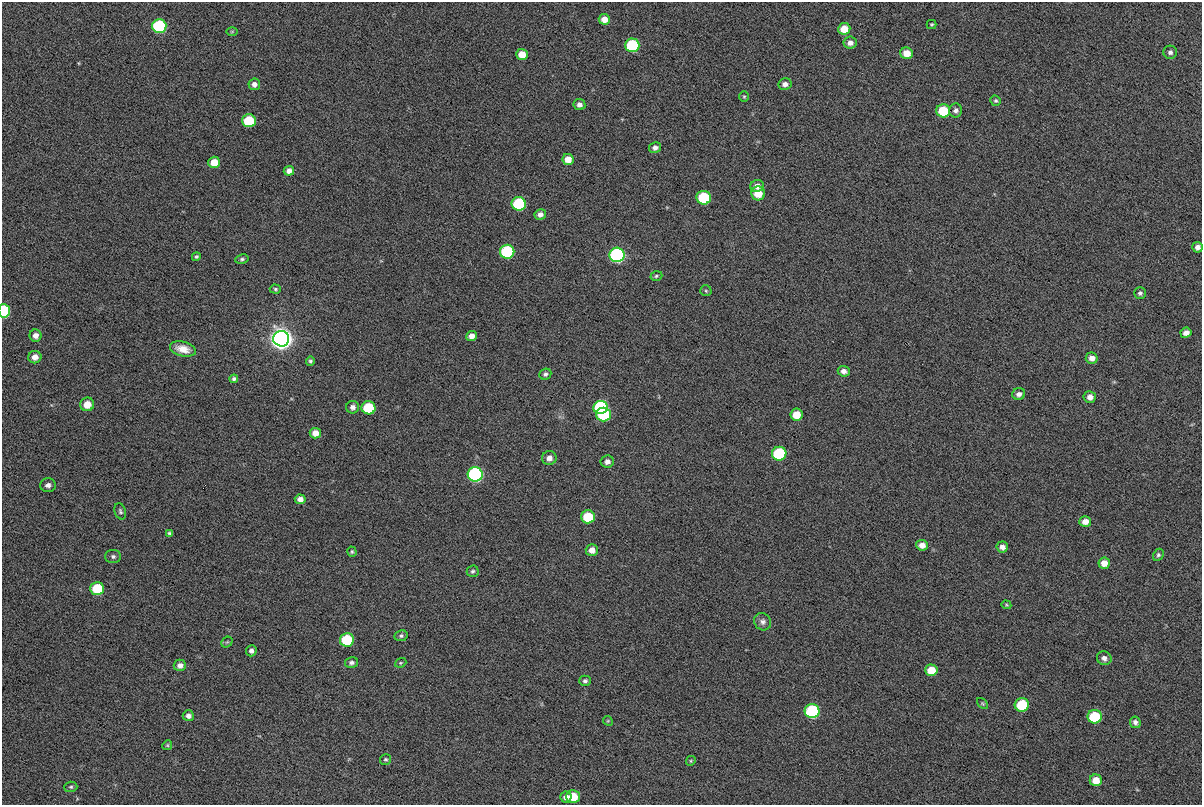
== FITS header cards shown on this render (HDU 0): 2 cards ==
NAXIS1  =                 1200
NAXIS2  =                  803

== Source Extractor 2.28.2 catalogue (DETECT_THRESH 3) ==
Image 1200 x 803 px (HDU 0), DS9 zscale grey, 1 PNG px = 1 image px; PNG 1204 x 807 px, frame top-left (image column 1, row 803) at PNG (2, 2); each listed source drawn as its Kron ellipse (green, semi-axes under 4 px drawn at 4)
Background 198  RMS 4.4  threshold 13.3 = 3 sigma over >= 5 px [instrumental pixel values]
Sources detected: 102; all 102 listed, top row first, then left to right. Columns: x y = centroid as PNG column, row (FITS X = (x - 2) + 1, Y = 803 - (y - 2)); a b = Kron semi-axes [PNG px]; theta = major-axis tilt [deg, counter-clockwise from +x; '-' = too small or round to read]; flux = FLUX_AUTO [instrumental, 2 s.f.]
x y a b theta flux
604 19 5 5 - 2500
932 24 5 4 - 400
159 26 7 7 - 40000
844 29 6 6 - 4500
232 32 6 4 1 310
850 43 6 6 - 1600
632 45 7 7 - 30000
1170 52 7 6 - 990
907 53 6 5 - 3800
522 54 6 5 - 3800
254 84 6 5 - 1400
785 84 6 6 - 1400
744 96 5 5 - 410
996 101 5 5 - 540
579 105 6 5 - 1300
956 110 7 6 - 1100
943 111 7 6 - 13000
249 121 7 6 - 15000
655 148 6 5 - 1100
568 159 6 5 - 3100
214 162 6 5 - 3800
289 171 5 5 - 1500
757 186 6 6 - 1900
758 193 7 6 - 5300
704 198 7 7 - 24000
519 204 7 7 - 30000
540 214 6 5 - 1300
1197 247 5 5 - 1400
507 252 7 7 - 36000
617 255 7 7 - 73000
196 257 4 4 - 440
242 259 7 4 9 600
656 276 6 4 18 480
275 289 5 4 - 460
706 291 5 5 - 460
1140 293 6 6 - 740
4 311 7 5 -85 23000
1186 333 5 5 - 1800
36 336 6 6 - 1600
471 336 5 5 - 1800
281 339 8 7 - 380000
183 349 13 7 -14 3200
35 357 6 6 - 2100
1092 358 6 5 - 2100
310 361 5 4 - 530
844 371 6 5 - 1400
545 374 6 5 - 850
234 379 4 4 - 660
1019 394 6 6 - 1300
1090 397 6 6 - 1900
87 404 7 7 - 4200
353 407 6 6 - 1200
601 407 7 6 - 38000
368 408 7 6 - 17000
604 414 7 7 - 29000
796 415 6 6 - 4900
315 433 5 5 - 2800
779 454 7 7 - 29000
549 458 7 7 - 1800
607 462 6 6 - 1500
475 474 7 7 - 81000
48 485 8 7 - 1400
300 499 5 5 - 1600
120 511 8 5 -73 660
588 517 7 6 - 12000
1085 522 6 5 - 2000
170 533 4 3 - 510
922 545 6 5 - 2000
1002 547 6 5 - 1500
592 550 6 6 - 2400
352 552 5 4 - 450
1158 555 6 5 - 580
113 556 8 6 0 920
1104 563 6 6 - 2800
473 571 6 5 - 670
97 589 7 6 - 14000
1006 605 5 4 - 370
763 622 9 8 - 1200
401 636 7 5 12 680
347 640 7 6 - 20000
227 642 6 4 42 380
251 651 5 5 - 970
1104 658 7 6 - 1300
351 663 6 5 - 900
401 663 6 4 20 420
180 665 6 6 - 1500
931 670 6 6 - 5900
585 681 6 5 - 700
982 704 7 4 -45 370
1022 705 7 7 - 15000
812 711 7 7 - 42000
188 716 5 5 - 1300
1095 717 7 7 - 17000
608 721 5 4 - 330
1135 722 6 5 - 1100
167 745 5 4 - 400
386 759 5 5 - 520
691 761 5 4 - 390
1096 780 6 6 - 4000
71 787 6 5 - 540
566 797 5 5 - 1400
573 797 7 6 - 7500
At the frame edge (FLAGS 8, measured only in part): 1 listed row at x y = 4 311